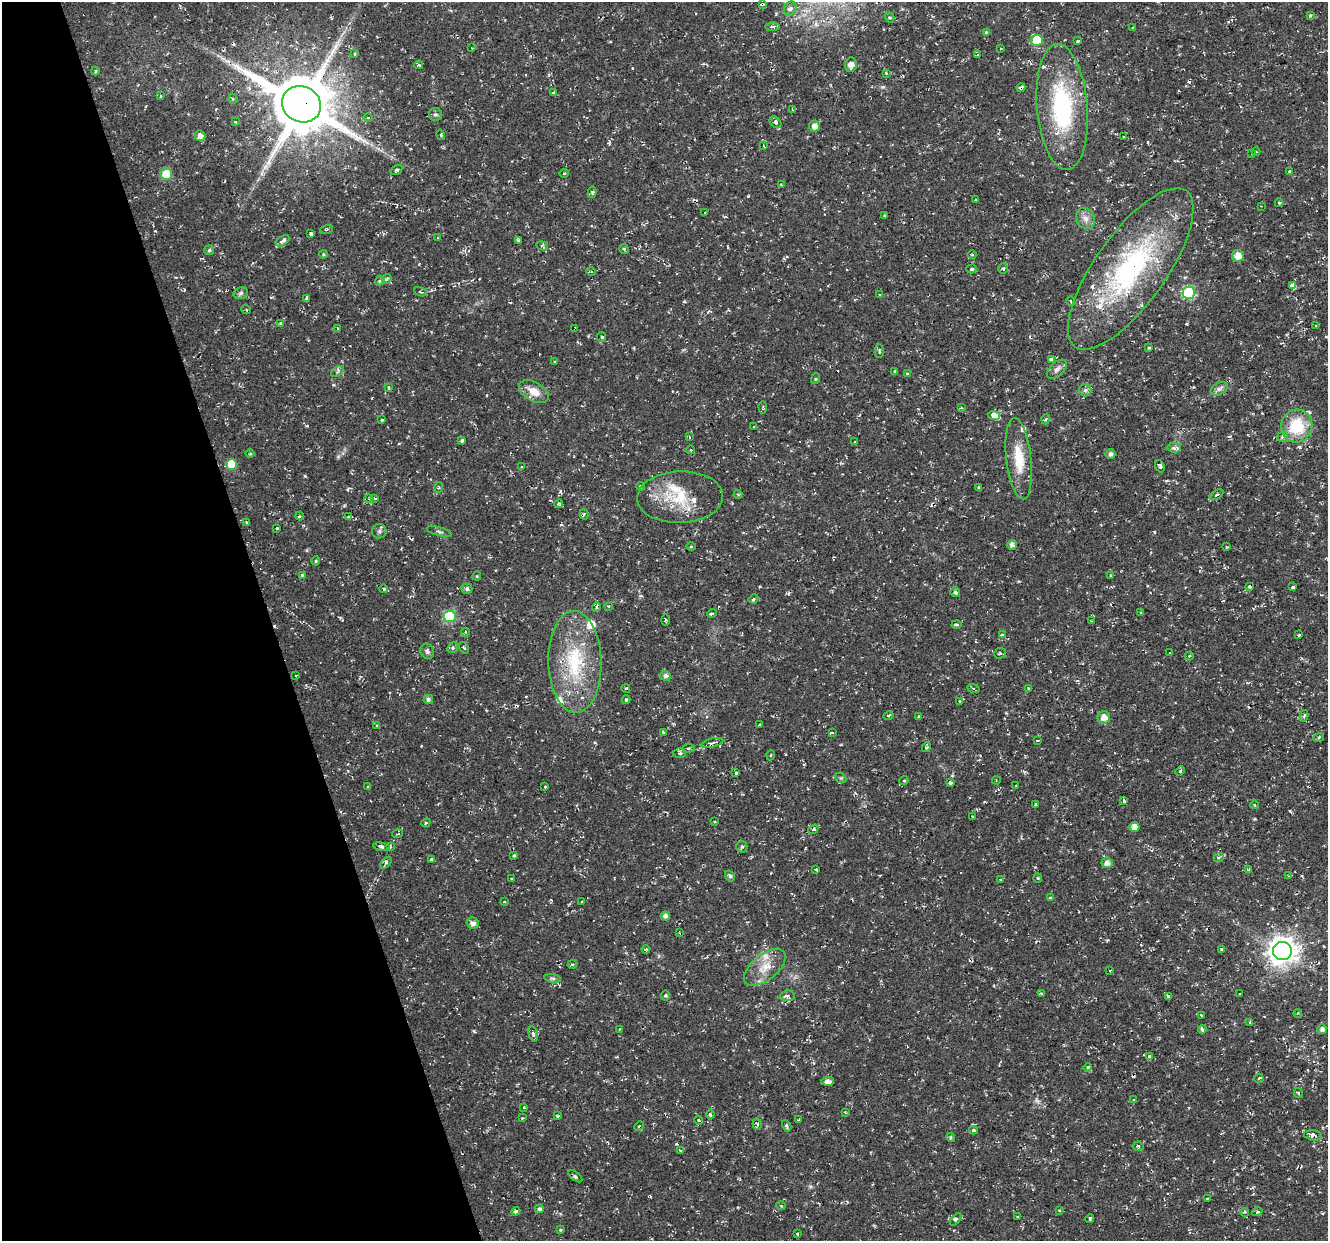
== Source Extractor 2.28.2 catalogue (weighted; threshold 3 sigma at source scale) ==
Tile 5 of 4 x 4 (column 1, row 2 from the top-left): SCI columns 1-1326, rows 2592-3830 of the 5303 x 5123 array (HDU 1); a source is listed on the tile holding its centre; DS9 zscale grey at full resolution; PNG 1330 x 1243 px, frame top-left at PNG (2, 2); each listed source drawn as its Kron ellipse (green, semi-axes under 4 px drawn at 4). Shown black and unused: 20% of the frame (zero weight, under 2 of 3 exposures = <1% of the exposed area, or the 3 px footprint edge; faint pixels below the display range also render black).
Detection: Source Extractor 2.28.2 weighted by HDU 2 'WHT'; one run over the whole footprint, this tile lists its part. Background 0.0106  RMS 0.0031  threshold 0.0139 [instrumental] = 3 sigma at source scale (4.5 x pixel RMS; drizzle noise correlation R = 1.50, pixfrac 1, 0.0396/0.0396 arcsec/px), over >= 5 px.
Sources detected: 306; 24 cosmic-ray / hot-pixel residue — neither listed nor drawn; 11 inside a brighter listed object's ellipse — not listed separately; the other 271 listed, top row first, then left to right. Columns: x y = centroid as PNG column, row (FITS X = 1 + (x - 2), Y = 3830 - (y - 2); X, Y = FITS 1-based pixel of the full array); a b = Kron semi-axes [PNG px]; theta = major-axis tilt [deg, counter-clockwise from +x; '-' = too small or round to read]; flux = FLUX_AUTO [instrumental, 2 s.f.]
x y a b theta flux
762 4 4 3 - 0.86
790 9 7 6 - 1.5
1310 15 4 3 - 0.29
890 17 5 4 - 0.54
772 26 7 3 0 0.62
1132 28 3 3 - 0.3
986 32 3 3 - 0.39
1037 40 6 5 - 11
1078 41 3 3 - 2.4
472 48 3 3 - 0.26
1001 49 3 2 - 0.37
355 54 4 3 - 0.42
977 55 4 3 - 0.32
419 65 4 3 - 0.48
851 65 7 6 - 1.9
95 71 4 4 - 0.36
886 73 4 3 - 0.28
1021 88 4 3 - 3.1
553 92 3 3 - 1
161 96 4 2 - 0.27
233 99 5 4 - 0.45
301 104 20 17 -27 2200
1062 107 63 25 -85 36
792 109 3 2 - 0.26
435 114 6 6 - 0.74
368 118 5 3 - 0.33
235 122 3 3 - 0.37
775 122 7 5 -43 0.9
814 126 5 5 - 2.1
441 135 5 3 - 0.29
200 136 5 5 - 1.8
1124 137 3 3 - 0.73
764 146 4 2 - 0.24
1256 152 4 3 - 0.27
1252 153 4 4 - 0.31
396 170 6 4 30 0.74
1290 171 3 3 - 1.5
564 173 4 3 - 0.26
166 174 5 5 - 9
781 185 4 3 - 0.4
592 192 6 4 77 0.58
976 199 3 2 - 0.39
1279 203 4 4 - 0.35
1261 206 2 2 - 0.21
705 212 3 2 - 0.39
885 216 3 2 - 0.29
1086 218 11 8 -64 1.9
326 229 7 3 19 0.37
311 234 4 3 - 1.7
437 238 3 2 - 0.21
518 240 4 3 - 0.57
283 241 8 4 34 1.6
542 246 6 4 -26 0.49
624 249 5 4 - 0.56
209 250 5 5 - 0.58
323 254 4 3 - 0.32
972 255 5 3 - 0.31
1238 256 6 6 - 3.3
971 269 5 4 - 0.5
1003 269 5 4 - 0.48
1131 269 96 35 54 58
591 272 5 3 - 0.34
387 279 5 3 - 0.47
380 281 5 4 - 0.44
1293 286 4 3 - 78
420 292 6 2 -21 0.3
241 293 7 5 17 0.73
1189 293 6 6 - 29
880 295 3 2 - 0.29
307 299 4 3 - 2.3
1071 301 5 3 - 0.27
246 309 5 3 - 0.27
280 323 3 3 - 0.47
1315 325 3 3 - 0.44
337 328 3 2 - 0.55
575 329 3 3 - 0.9
602 337 5 4 - 0.41
1149 348 3 2 - 0.35
879 351 7 4 -89 0.57
1051 359 3 3 - 6.5
555 362 3 2 - 0.3
1057 369 12 7 41 1.3
338 371 7 4 34 0.58
895 371 3 3 - 1.2
907 374 4 3 - 0.92
815 379 5 3 - 0.33
389 387 3 3 - 1.1
1219 389 9 6 29 1.1
1085 390 6 6 - 0.71
534 391 16 9 -30 3.9
763 407 6 2 -86 0.31
961 408 4 3 - 0.29
994 415 6 4 -20 17
1046 419 5 3 - 0.38
382 420 3 3 - 0.47
1297 426 16 15 - 12
754 427 4 3 - 0.24
689 437 3 3 - 0.41
1283 437 6 5 - 0.72
462 440 4 3 - 0.5
855 442 3 2 - 0.24
1174 448 7 5 -8 1.3
691 450 4 3 - 0.23
250 454 4 3 - 0.3
1110 454 5 4 - 1
1019 459 41 12 -83 8.7
232 464 5 5 - 8.8
1160 466 6 4 -68 0.55
521 467 3 3 - 0.95
640 486 4 3 - 0.55
438 487 5 3 - 0.37
979 487 4 3 - 0.5
738 494 4 4 - 0.38
1216 495 8 3 30 0.43
680 497 43 26 2 15
375 498 4 3 - 0.36
369 499 4 3 - 0.29
559 504 4 3 - 0.39
584 514 5 4 - 0.47
300 516 4 2 - 0.42
348 517 4 3 - 0.5
246 522 4 3 - 0.43
277 528 3 3 - 0.75
379 531 7 7 - 0.89
439 532 13 2 -14 0.5
1012 545 5 5 - 1.3
691 547 5 3 - 0.28
1227 547 3 2 - 0.29
316 561 4 4 - 0.37
302 575 3 3 - 0.35
1110 575 4 2 - 0.3
477 576 4 4 - 0.33
1249 586 3 3 - 0.9
1293 587 3 3 - 2
384 589 4 3 - 0.4
467 589 5 5 - 0.74
955 592 5 4 - 0.78
753 599 5 3 - 0.58
608 606 3 3 - 0.4
596 607 4 4 - 0.53
1141 612 3 3 - 0.35
712 613 5 3 - 0.46
450 616 6 6 - 24
665 620 5 3 - 0.39
1092 621 3 2 - 0.25
956 625 5 3 - 0.5
465 632 4 3 - 0.49
1002 635 4 3 - 1.4
1299 635 3 3 - 0.43
453 648 6 5 - 0.6
464 648 6 3 -54 0.39
427 651 8 6 -67 0.87
1000 653 6 5 - 0.56
1170 653 3 2 - 0.34
1189 656 4 4 - 0.44
575 662 51 26 -88 24
296 676 2 2 - 0.31
665 676 5 5 - 1
626 688 4 2 - 0.29
973 688 6 4 -20 0.42
1028 689 3 3 - 0.46
428 699 5 4 - 0.91
626 700 4 3 - 0.44
960 701 4 3 - 0.4
888 716 5 4 - 0.42
1304 716 6 4 79 0.61
919 717 4 3 - 0.5
1104 717 6 6 - 2.6
760 725 4 3 - 0.93
376 726 3 2 - 0.28
663 732 3 2 - 0.28
832 733 4 3 - 0.75
1319 737 5 3 - 0.33
1038 740 3 2 - 0.24
712 743 11 4 14 1.6
926 747 5 4 - 0.63
688 748 6 4 4 0.78
680 753 6 5 - 0.66
771 755 5 3 - 0.26
1180 771 5 3 - 0.35
736 773 3 3 - 0.46
841 778 6 4 -43 0.46
996 780 4 2 - 0.25
904 781 4 4 - 0.54
950 783 3 3 - 1.8
368 786 3 2 - 0.27
1016 786 3 3 - 0.31
545 787 3 3 - 0.86
1123 801 4 3 - 3.9
1036 804 3 3 - 0.71
1255 805 4 3 - 0.27
972 816 2 2 - 0.29
714 822 3 2 - 0.36
426 823 5 4 - 0.37
1134 827 5 5 - 2.6
813 829 5 3 - 0.56
398 834 5 3 - 0.41
381 847 8 4 -9 0.71
390 847 4 3 - 0.46
742 847 6 5 - 0.58
514 856 3 3 - 0.67
1219 857 5 3 - 0.45
432 859 4 3 - 0.58
386 863 6 4 47 0.61
1107 863 5 5 - 1.7
816 869 4 3 - 0.97
1249 869 4 3 - 0.38
730 876 6 4 -58 0.63
1289 876 4 4 - 0.33
512 878 3 3 - 2
1038 878 4 4 - 0.34
1001 880 3 3 - 2.3
1050 898 3 3 - 1.4
582 901 3 2 - 0.4
504 902 4 2 - 0.24
665 916 4 4 - 1.2
473 923 6 5 - 1.5
680 933 3 2 - 0.24
646 949 4 3 - 0.28
1221 949 3 2 - 0.32
1282 951 9 9 - 360
572 964 4 3 - 0.57
765 967 25 13 39 5.6
1110 970 3 3 - 0.83
553 978 8 4 -8 0.58
1041 994 4 4 - 0.49
1239 994 2 2 - 0.21
665 995 5 4 - 0.47
787 996 7 5 4 1.3
1168 996 3 3 - 1.2
1298 1013 4 3 - 0.28
1201 1015 3 3 - 0.44
1250 1022 3 3 - 1
620 1029 3 2 - 0.35
1202 1029 4 3 - 1.2
1322 1029 5 5 - 1.1
533 1034 8 4 -76 0.67
1149 1056 3 3 - 1.4
1088 1067 4 3 - 0.63
1259 1078 5 3 - 0.44
828 1081 6 4 4 1.4
1298 1093 5 3 - 0.36
1134 1099 3 2 - 0.27
524 1107 3 3 - 0.58
845 1112 4 3 - 0.25
557 1115 3 3 - 1.2
710 1115 5 3 - 0.55
522 1118 3 2 - 0.34
799 1119 4 2 - 0.22
699 1120 4 3 - 0.36
757 1124 6 4 -77 0.58
639 1126 5 3 - 0.37
787 1126 6 3 -60 0.49
973 1130 4 3 - 0.52
1313 1135 9 5 -9 1.2
951 1137 4 4 - 0.51
1138 1146 5 4 - 0.44
681 1150 3 3 - 0.53
575 1176 8 3 -38 0.54
1207 1198 2 2 - 0.25
781 1206 5 3 - 0.27
539 1209 4 4 - 0.76
1059 1210 3 3 - 0.33
516 1211 4 3 - 0.81
1245 1212 4 4 - 0.71
1257 1212 5 3 - 0.48
1017 1217 3 2 - 0.32
1090 1218 4 2 - 0.42
956 1220 7 3 48 0.64
560 1230 4 3 - 0.29
797 1234 3 2 - 0.4
Overlapping masked pixels (flux is a lower limit): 7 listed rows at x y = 762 4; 1021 88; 301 104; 1131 269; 1293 286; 575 329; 787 996
Unlisted compact peaks at least as high as the median listed source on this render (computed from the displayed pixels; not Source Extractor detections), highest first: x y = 1303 1131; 305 476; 474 1031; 1189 82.